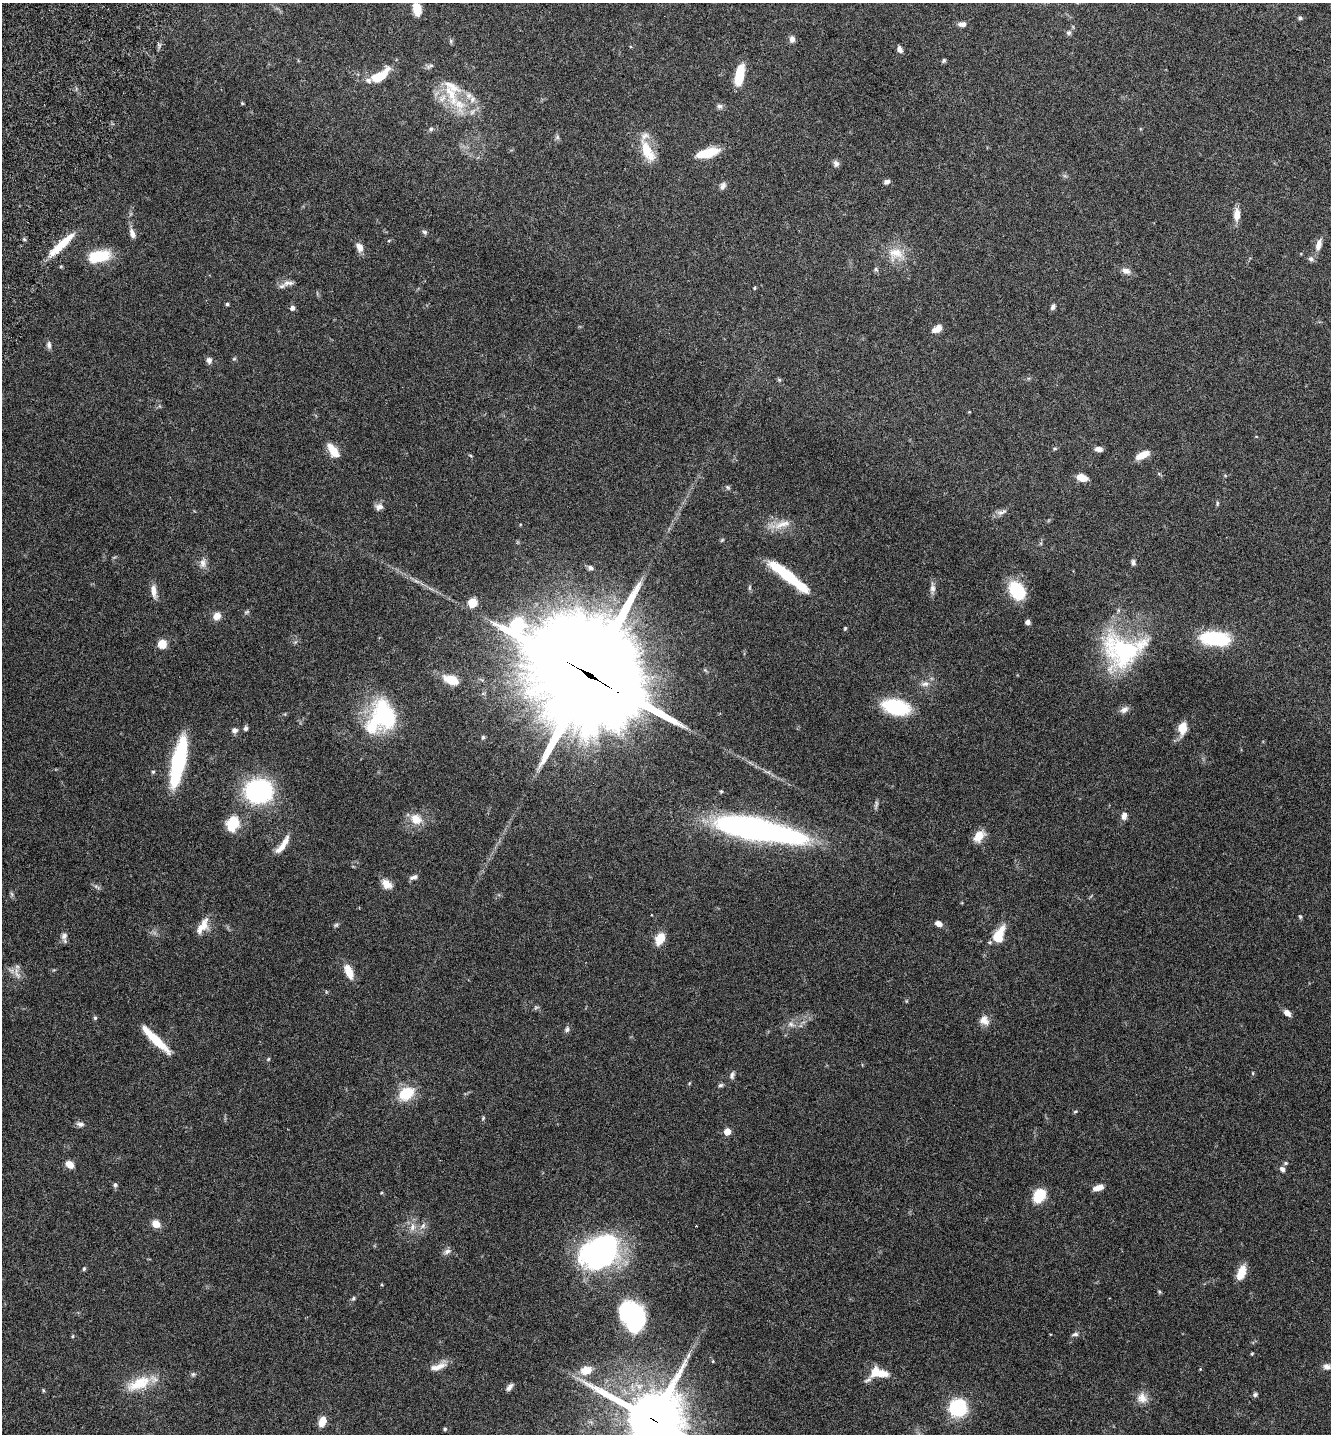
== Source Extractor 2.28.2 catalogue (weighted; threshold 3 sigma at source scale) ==
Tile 11 of 4 x 4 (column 3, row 3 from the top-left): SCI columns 2857-4185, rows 1468-2899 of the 5849 x 5796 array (HDU 1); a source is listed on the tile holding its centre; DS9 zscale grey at full resolution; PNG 1333 x 1436 px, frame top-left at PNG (2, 3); no overlay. Shown black and unused: <1% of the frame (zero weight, under 3 of 6 exposures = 3% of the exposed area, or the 3 px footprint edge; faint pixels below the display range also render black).
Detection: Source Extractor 2.28.2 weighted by HDU 2 'WHT'; one run over the whole footprint, this tile lists its part. Background 0.0659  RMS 0.0031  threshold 0.0126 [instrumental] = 3 sigma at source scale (4.09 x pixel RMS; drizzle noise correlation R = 1.36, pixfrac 0.8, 0.05/0.05 arcsec/px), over >= 5 px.
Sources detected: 173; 1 too faint to see at this stretch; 5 inside a brighter object's white glare — not listed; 11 inside a brighter listed object's ellipse — not listed separately; the other 156 listed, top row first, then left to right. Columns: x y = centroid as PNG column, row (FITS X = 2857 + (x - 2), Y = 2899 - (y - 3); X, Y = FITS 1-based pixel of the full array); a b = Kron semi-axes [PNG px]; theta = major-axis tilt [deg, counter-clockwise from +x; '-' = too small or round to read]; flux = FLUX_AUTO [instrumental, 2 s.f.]
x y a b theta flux
417 9 13 8 -77 4.1
1300 18 6 5 - 0.58
962 24 10 6 1 1.2
1069 33 7 7 - 0.74
792 39 8 6 -88 1.2
451 41 6 5 - 0.48
900 49 7 5 -62 1.2
944 60 6 5 - 0.45
430 66 12 5 26 0.72
739 75 21 8 80 8.6
380 76 20 9 35 8.4
242 103 5 3 - 0.24
459 104 30 18 -37 10
719 106 9 6 -2 0.81
431 129 7 5 17 0.62
557 137 7 5 47 0.58
648 151 34 14 -64 6.9
708 153 22 8 15 8.2
836 164 8 7 - 1
887 182 7 6 - 0.87
723 186 10 7 57 1
1237 215 15 7 88 2.7
425 232 7 6 - 0.65
132 233 11 6 -69 1.7
24 239 5 5 - 0.4
1319 244 17 8 72 2
61 245 36 7 43 8.1
359 247 13 8 -60 2.1
896 253 22 18 18 5.8
99 256 25 13 12 9.6
1311 259 8 6 -37 0.79
876 270 7 6 - 0.54
1126 271 13 8 -19 1.6
288 283 18 7 4 1.7
754 288 5 3 - 0.27
227 304 4 4 - 0.46
1053 307 7 5 58 0.88
292 308 7 6 - 0.87
937 329 11 7 31 2.4
49 345 10 6 -84 0.9
234 359 6 4 2 0.32
209 360 9 7 -72 1
779 380 5 5 - 0.35
969 412 4 3 - 0.22
1054 449 6 4 6 0.38
1099 449 8 5 -5 1.5
333 451 16 8 -55 4.4
470 455 6 3 -20 0.29
1142 455 17 7 26 3.3
1082 478 10 6 -19 3.9
728 487 7 5 -28 0.5
1217 503 8 4 82 0.39
379 507 10 8 7 1.3
1001 512 16 6 19 1.3
782 524 28 9 16 3.9
1133 562 8 5 -77 0.68
203 563 14 9 89 1.8
590 568 7 6 - 0.83
788 576 44 8 -38 18
416 581 11 5 -26 1
749 587 7 4 81 0.41
932 588 15 7 -87 1.3
1017 590 17 12 -55 16
153 591 17 7 -84 2.2
472 603 8 8 - 4.2
246 612 7 4 44 0.45
217 616 9 8 - 2.2
1027 622 6 5 - 0.95
845 628 5 4 - 0.33
1216 638 24 12 -4 23
162 644 9 9 - 3.4
1127 652 60 40 18 31
590 675 47 35 -35 6900
452 680 11 6 -23 7.7
925 684 12 8 6 1.5
896 707 26 14 -12 18
1124 710 12 8 30 1.3
384 714 42 32 -76 23
246 728 6 5 - 0.7
1182 728 13 8 79 4.7
235 730 8 8 - 1
483 737 6 5 - 0.47
178 762 38 10 78 36
153 772 5 5 - 0.38
258 791 27 23 0 34
721 791 5 4 - 0.33
876 804 12 4 81 0.7
1124 816 9 6 84 1.4
416 819 18 14 -30 4.2
232 824 16 12 67 8.1
757 829 79 17 -11 110
979 836 12 8 51 4.3
282 847 19 8 41 2.5
414 877 10 6 17 1
387 884 15 10 -40 2.5
12 894 7 4 -70 0.49
1300 917 6 4 -68 0.39
939 924 7 5 -22 1.7
204 925 21 10 74 3.3
336 925 7 5 5 0.48
998 935 17 9 64 7.7
64 936 11 8 86 1.2
660 939 11 8 65 5.5
349 972 18 8 -68 4.1
17 973 20 7 -72 1.9
1287 1013 8 6 -42 1.7
95 1018 6 4 -75 0.47
984 1020 13 10 -44 2.3
791 1024 8 6 -5 1.1
567 1029 8 6 64 0.74
155 1039 36 7 -43 8.6
268 1059 6 3 71 0.3
1253 1073 5 3 - 0.28
732 1075 10 6 73 0.88
721 1085 7 5 16 0.55
406 1094 20 14 29 8
1075 1111 5 3 - 0.31
483 1118 6 4 47 0.34
80 1124 10 6 -7 1
727 1132 5 5 - 4.3
1285 1163 6 4 20 0.43
70 1164 9 7 -40 2.4
1282 1169 7 5 -44 1.1
115 1185 6 5 - 0.63
1099 1187 10 7 18 1.9
1039 1196 14 11 57 7.9
156 1224 8 7 - 3.1
423 1226 12 6 52 1.3
412 1227 12 8 80 2
447 1251 10 7 26 1.1
600 1252 30 23 34 95
84 1269 5 4 - 0.42
1241 1272 14 8 70 5
1159 1292 5 4 - 0.34
353 1298 6 5 - 0.49
631 1313 25 24 - 23
1075 1334 10 5 11 0.71
72 1336 5 3 - 0.27
1252 1354 4 4 - 0.26
713 1361 4 3 - 0.22
438 1367 25 8 17 2.8
1327 1367 9 7 -14 1.3
1200 1369 4 4 - 0.22
586 1370 12 9 12 4.2
880 1373 16 8 -5 5
193 1374 6 6 - 0.5
868 1380 28 6 43 1.2
139 1383 33 14 24 8.7
509 1387 10 5 51 1
43 1390 5 4 - 0.31
1255 1395 6 5 - 0.66
1142 1398 14 13 - 2.8
958 1408 13 13 - 22
653 1420 21 20 - 1600
322 1421 9 6 70 4.8
445 1429 4 4 - 0.54
Overlapping masked pixels (flux is a lower limit): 2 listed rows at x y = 590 675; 653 1420
Isophote crosses this tile's border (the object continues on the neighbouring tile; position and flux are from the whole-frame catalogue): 1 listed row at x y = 653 1420